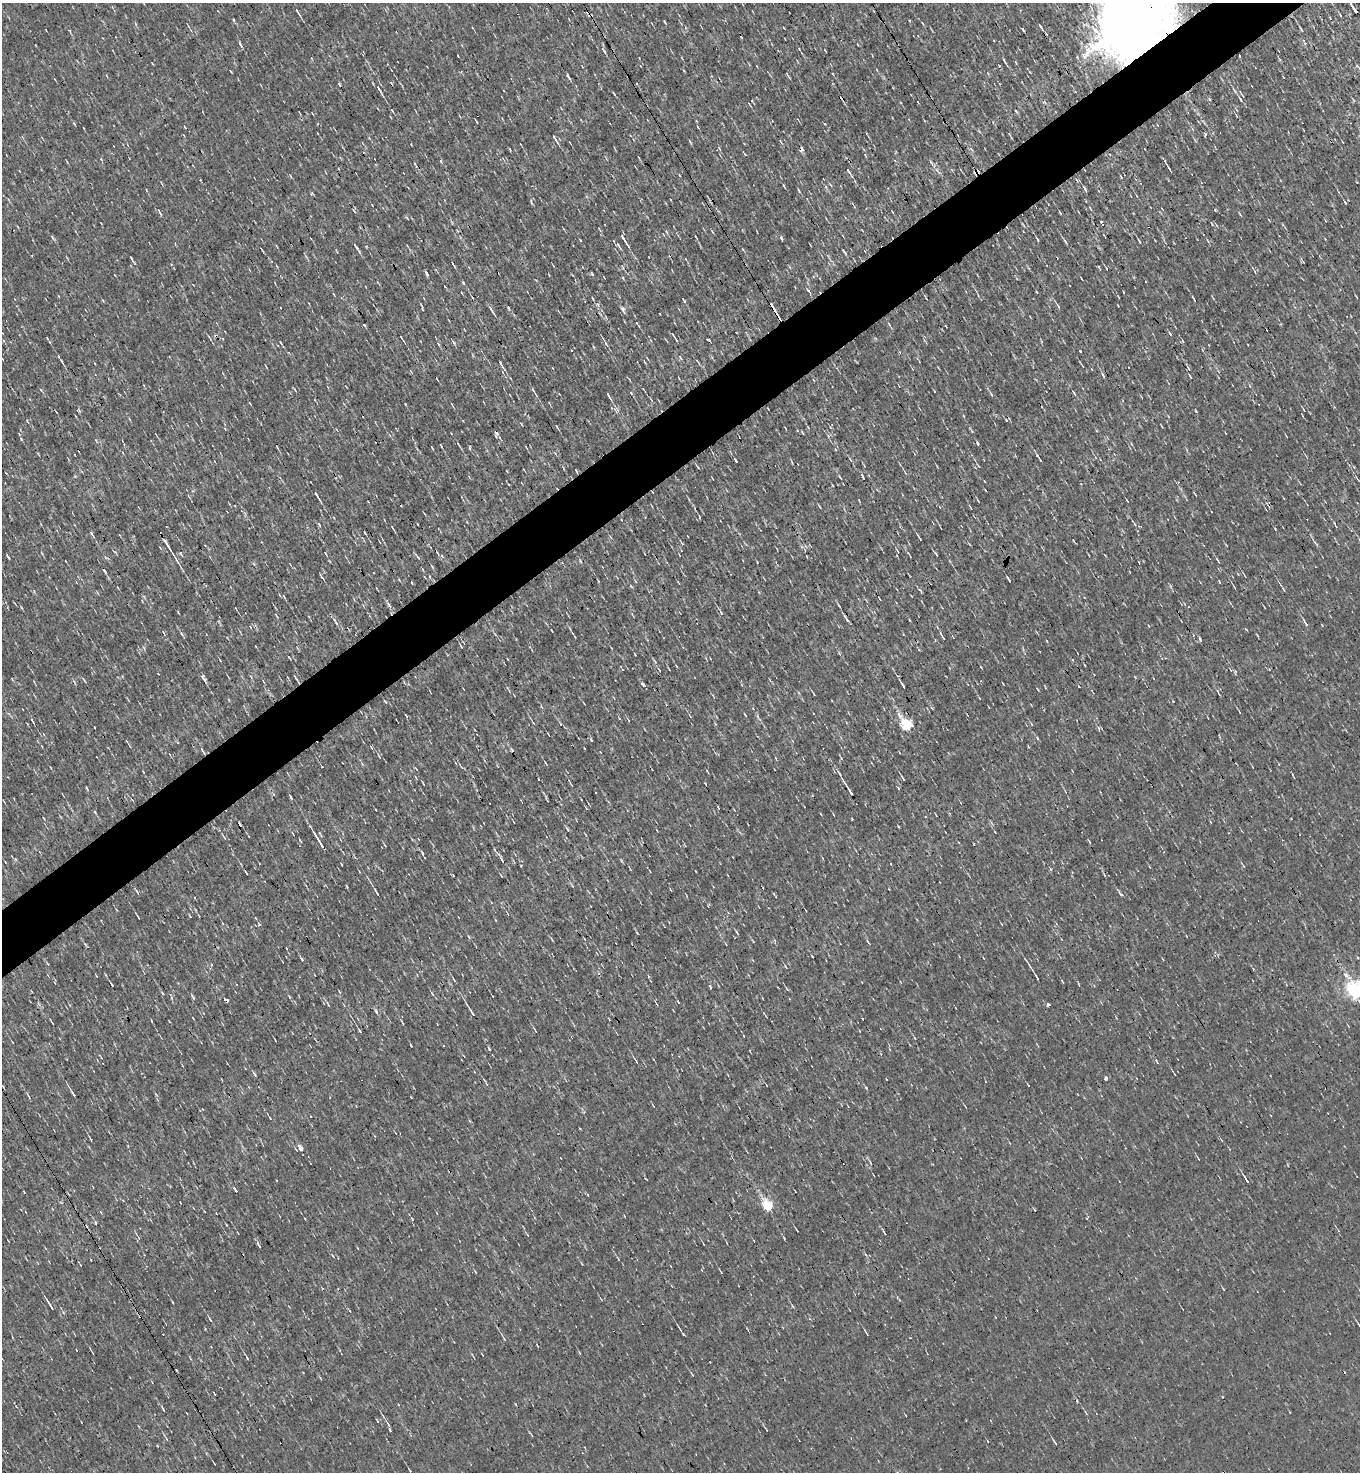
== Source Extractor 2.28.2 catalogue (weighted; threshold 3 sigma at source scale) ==
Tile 10 of 4 x 4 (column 2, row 3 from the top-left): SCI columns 1648-3005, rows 1471-2940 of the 5869 x 5879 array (HDU 1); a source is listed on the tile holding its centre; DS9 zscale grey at full resolution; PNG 1362 x 1474 px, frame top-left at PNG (2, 3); no overlay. Shown black and unused: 4% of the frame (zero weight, under 3 of 4 exposures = <1% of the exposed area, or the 3 px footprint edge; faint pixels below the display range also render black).
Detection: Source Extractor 2.28.2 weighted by HDU 2 'WHT'; one run over the whole footprint, this tile lists its part. Background -1.16e-04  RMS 0.043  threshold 0.194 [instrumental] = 3 sigma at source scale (4.5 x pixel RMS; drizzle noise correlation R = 1.50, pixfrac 1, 0.05/0.05 arcsec/px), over >= 5 px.
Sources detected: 292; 16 cosmic-ray / hot-pixel residue — not listed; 3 inside a brighter listed object's ellipse — not listed separately; the other 273 listed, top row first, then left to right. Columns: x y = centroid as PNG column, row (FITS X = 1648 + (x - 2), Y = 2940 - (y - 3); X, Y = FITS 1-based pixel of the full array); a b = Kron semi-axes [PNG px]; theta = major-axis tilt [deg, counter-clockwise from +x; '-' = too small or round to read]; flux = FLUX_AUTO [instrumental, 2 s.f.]
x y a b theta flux
1352 6 21 3 -59 43
297 11 12 3 -58 12
1340 15 4 3 - 4.5
233 20 5 3 - 4.6
1133 20 20 16 -65 100000
665 22 4 2 - 4.4
1040 26 6 2 -56 8.1
1301 30 5 2 - 5.4
70 31 5 3 - 3.8
240 44 6 3 -55 7.4
603 50 9 4 -55 8.5
458 56 2 2 - 3.4
1240 56 3 2 - 5.2
1004 60 7 3 -65 7
1016 63 5 3 - 3.6
641 66 3 2 - 2.7
988 73 5 4 - 5.2
787 75 9 2 -56 4.5
568 77 7 3 -58 8.2
379 88 12 4 -55 15
614 94 5 2 - 4.5
1240 100 9 4 -59 11
1016 111 5 3 - 4.8
772 121 2 2 - 2.6
698 127 6 3 -61 4.6
1205 134 3 3 - 9.4
555 139 11 2 -58 9.6
781 142 6 3 -55 5.3
719 148 7 3 -57 5
971 149 7 3 -37 6.1
744 154 5 3 - 4.6
895 160 5 3 - 3.8
931 163 11 3 -58 9.2
849 172 13 3 -57 13
291 176 5 3 - 3.7
1121 177 3 3 - 3.5
1085 189 8 2 -62 7.9
799 190 7 2 -68 4.4
1137 196 5 3 - 3.6
531 202 10 2 -75 5.7
1345 202 3 2 - 4.8
159 211 11 3 -57 9.1
1060 213 4 2 - 3.9
407 218 5 3 - 4.2
1101 222 4 2 - 5.9
53 238 8 3 -60 6.1
781 238 6 3 -61 4.8
624 239 16 3 -58 21
1325 239 3 2 - 4.3
1037 240 5 2 - 4.8
1139 241 5 2 - 5.6
1065 242 7 3 -55 6.9
619 246 12 4 -58 10
356 247 9 3 -49 8.4
844 251 5 3 - 5.3
131 258 4 3 - 5.5
453 264 7 2 -57 6.8
1099 267 5 3 - 4.1
1106 268 4 2 - 3
427 274 6 3 -62 8.7
623 278 4 3 - 4.4
463 282 4 3 - 5.8
808 290 5 4 - 6.4
1037 292 4 2 - 3.5
1124 292 3 2 - 4.1
462 293 4 2 - 2.7
58 296 4 2 - 3.1
593 298 6 2 -69 4.1
926 298 6 2 -61 4.4
1194 299 6 2 -56 5.1
684 300 6 3 -59 4.2
597 304 6 4 -50 8.1
1058 306 7 3 -63 7.4
772 307 15 2 -58 50
492 310 15 3 -58 13
637 323 3 3 - 3.5
889 324 6 3 -48 4.8
364 325 4 3 - 4.7
946 326 3 2 - 3.1
672 334 8 3 -51 7.2
47 338 3 2 - 3.4
402 338 8 2 -58 7.7
1183 341 5 3 - 4.2
281 343 6 2 -61 4.8
1080 351 3 3 - 9
680 357 7 3 -54 5.4
61 360 12 2 -60 8.9
436 361 4 3 - 3.3
500 362 5 3 - 8.7
1129 368 2 2 - 3.3
1189 369 7 3 -71 6.5
502 372 4 3 - 3.4
1103 375 6 3 -55 5.7
294 389 6 2 -46 3.8
533 390 12 3 -60 12
1074 393 5 3 - 5.2
991 394 5 3 - 4.5
609 396 8 3 -60 10
405 404 4 2 - 2.8
452 404 5 2 - 4.2
853 409 2 2 - 2.5
1304 410 3 2 - 2.8
79 411 5 4 - 5
1006 420 5 3 - 5
27 421 5 3 - 3.6
557 427 7 2 -61 5.4
808 427 5 3 - 3.6
225 429 4 3 - 3.4
19 434 4 3 - 3.3
496 434 9 4 90 11
977 443 5 3 - 6.1
459 445 6 2 -61 4.9
441 446 4 2 - 4
470 448 6 3 -90 4.3
836 450 5 3 - 5.2
555 453 6 3 -47 4.7
1037 456 5 3 - 6
1041 460 4 2 - 5.6
576 471 5 2 - 4.2
840 477 6 2 -46 3.5
712 478 3 2 - 2.6
984 481 3 2 - 2.6
1195 494 4 2 - 3.8
317 495 15 3 -59 13
978 500 6 2 -46 3.8
1127 500 5 2 - 3.5
699 517 4 2 - 4.4
621 520 3 2 - 3.4
1135 524 5 3 - 4.6
319 525 7 3 -56 5.4
393 528 5 2 - 4.8
92 534 7 3 -63 9.9
919 537 9 2 -58 6.4
166 543 14 3 -59 44
205 545 3 2 - 3.1
897 551 5 2 - 3.6
180 553 4 3 - 6.3
325 553 4 2 - 3.8
936 554 7 2 -57 5.3
442 556 6 5 - 8.7
175 557 18 3 -59 16
807 557 3 2 - 2.7
1218 561 9 2 -61 5.8
321 576 9 2 -57 5.4
1219 582 4 2 - 3.3
412 583 3 2 - 3.9
1234 587 5 3 - 3.5
118 588 4 2 - 2.9
1284 590 5 2 - 4.2
284 596 6 3 -67 4.9
389 604 10 4 -54 12
721 613 6 3 -55 5.7
847 619 10 3 -56 13
336 623 7 3 -57 6.5
1305 623 12 3 -58 11
206 634 2 2 - 2.7
942 636 14 3 -59 9.8
575 637 3 2 - 3.3
1200 639 6 3 -72 5.5
255 646 3 2 - 2.9
635 655 3 2 - 3.9
676 666 4 2 - 3.3
659 670 4 2 - 3.1
415 677 3 2 - 2.6
203 678 10 3 -58 17
296 678 8 2 -56 7.2
903 686 5 2 - 8.8
1079 686 3 2 - 3.8
932 708 5 3 - 3.7
745 714 5 2 - 3
406 715 4 3 - 4
31 719 4 3 - 4.9
628 720 4 2 - 3.6
907 725 7 5 -49 460
94 727 3 2 - 3.3
1099 728 7 3 -80 6.5
43 734 5 3 - 4.4
549 735 4 2 - 3.2
591 740 5 3 - 5.1
371 747 5 3 - 3.7
202 750 11 3 -56 11
899 752 3 2 - 2.7
379 756 6 2 -71 3.9
416 769 5 2 - 3.9
143 772 4 2 - 3.4
903 778 5 2 - 5.7
87 788 5 2 - 4.9
848 789 26 3 -58 25
290 797 6 3 -64 5.7
852 819 3 2 - 3.8
568 830 8 3 -60 6.3
224 837 11 4 -58 10
319 842 22 3 -59 35
422 853 7 4 -58 6.7
502 860 12 4 -61 11
650 871 4 2 - 2.2
246 873 4 2 - 5.2
453 875 3 2 - 4.1
501 876 4 2 - 3.7
137 892 8 3 -56 5.1
377 893 8 2 -59 12
1119 893 6 3 -66 8
138 917 5 2 - 3.7
737 933 6 3 -61 5.3
469 937 5 3 - 4
726 944 4 2 - 2.8
302 959 5 4 - 4.9
48 964 5 3 - 3.9
786 967 4 2 - 3.3
1037 977 6 2 -62 11
454 980 5 2 - 5
1062 981 4 2 - 3.2
55 983 5 3 - 3.7
710 987 4 3 - 7.9
787 989 6 3 -55 5.2
1356 990 6 6 - 1700
162 993 5 3 - 4.1
432 994 7 3 -62 5.6
226 1002 4 3 - 170
1048 1005 3 3 - 190
376 1011 7 3 -54 6.6
472 1012 10 3 -58 11
193 1018 3 2 - 2.5
152 1021 4 3 - 3
52 1022 8 2 -58 4.6
402 1023 6 2 -66 4.6
437 1024 2 2 - 3.1
360 1031 5 3 - 7
535 1031 6 2 -60 4
744 1036 3 2 - 2.7
915 1038 4 3 - 3.3
275 1040 3 2 - 2.9
411 1045 3 2 - 3.2
489 1049 7 3 -55 5
100 1056 8 2 -59 3.7
635 1060 11 2 -55 7.7
254 1074 7 3 -56 6.3
1174 1074 3 2 - 2.7
1106 1079 4 3 - 12
74 1095 5 3 - 32
29 1096 9 2 -59 5.6
411 1097 2 2 - 3.2
270 1118 5 3 - 4.1
109 1132 3 2 - 2.7
90 1138 9 2 -59 5.1
301 1148 6 5 - 27
1246 1180 9 2 -61 13
235 1190 6 2 -61 6.9
588 1195 4 3 - 3.4
61 1202 5 3 - 4
767 1205 6 5 - 350
1087 1218 4 2 - 5.2
412 1219 5 3 - 3.7
95 1222 4 4 - 5.2
227 1225 4 2 - 3.5
797 1230 5 2 - 3.8
259 1245 10 2 -60 7.1
721 1272 4 3 - 2.8
172 1302 4 2 - 3.3
50 1306 14 3 -59 14
210 1320 7 3 -56 6.8
1359 1325 7 2 -61 5.4
680 1329 10 2 -59 6.9
866 1333 8 2 -62 4.5
504 1339 5 3 - 4.2
247 1358 5 2 - 4.3
692 1375 7 3 -56 4.4
163 1410 6 2 -55 5.5
388 1425 10 4 -56 12
766 1429 5 2 - 3.7
167 1439 5 3 - 4.5
1055 1442 8 2 -58 6.6
215 1464 3 2 - 2.9
Overlapping masked pixels (flux is a lower limit): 8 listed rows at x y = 1133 20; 772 307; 496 434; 847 619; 907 725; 202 750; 319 842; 226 1002
Isophote crosses this tile's border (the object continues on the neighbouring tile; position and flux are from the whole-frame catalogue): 4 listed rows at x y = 1352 6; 1133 20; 1356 990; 1359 1325
Unlisted compact peaks at least as high as the median listed source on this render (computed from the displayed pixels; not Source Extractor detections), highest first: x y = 623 309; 866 1088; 1345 975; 736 461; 508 308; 259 924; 1196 411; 1037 738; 825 124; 454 343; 385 701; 1009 580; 862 476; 1275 529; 193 997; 15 859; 580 240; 631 393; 898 788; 606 344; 1212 224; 441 161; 231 72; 392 110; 1173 701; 521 866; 898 826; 637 933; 631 586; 41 390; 312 193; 799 49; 972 431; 157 1446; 784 1238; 981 667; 678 1002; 757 562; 1257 635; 691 143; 418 557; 812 956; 290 997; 1222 1397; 974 844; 254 564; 182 634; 1235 91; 1034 1209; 1334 523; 277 447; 74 124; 333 1256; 682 543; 1157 1062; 63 1312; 340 992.